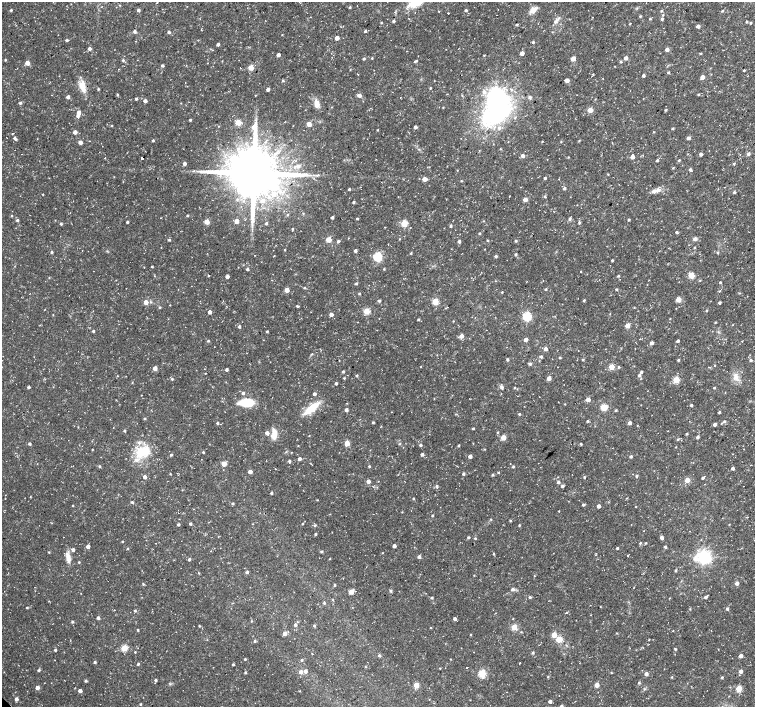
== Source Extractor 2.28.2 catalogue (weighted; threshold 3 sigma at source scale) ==
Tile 10 of 4 x 4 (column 2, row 3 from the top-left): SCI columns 1509-3013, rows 1565-2973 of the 6028 x 6017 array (HDU 1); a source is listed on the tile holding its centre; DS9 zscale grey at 2 x 2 block average (1 PNG px = mean of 2 x 2 image px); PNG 757 x 709 px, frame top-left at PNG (2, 2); no overlay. Shown black and unused: <1% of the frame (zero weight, under 3 of 4 exposures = <1% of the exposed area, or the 3 px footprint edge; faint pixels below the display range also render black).
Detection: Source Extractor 2.28.2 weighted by HDU 2 'WHT'; one run over the whole footprint, this tile lists its part. Background 0.0223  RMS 0.0028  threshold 0.0127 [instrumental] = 3 sigma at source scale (4.5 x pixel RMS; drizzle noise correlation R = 1.50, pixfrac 1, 0.0396/0.0396 arcsec/px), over >= 5 px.
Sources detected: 461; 1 inside a brighter object's white glare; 1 cosmic-ray / hot-pixel residue — not listed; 1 coinciding with a brighter row at this scale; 3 inside a brighter listed object's ellipse — not listed separately; the other 455 listed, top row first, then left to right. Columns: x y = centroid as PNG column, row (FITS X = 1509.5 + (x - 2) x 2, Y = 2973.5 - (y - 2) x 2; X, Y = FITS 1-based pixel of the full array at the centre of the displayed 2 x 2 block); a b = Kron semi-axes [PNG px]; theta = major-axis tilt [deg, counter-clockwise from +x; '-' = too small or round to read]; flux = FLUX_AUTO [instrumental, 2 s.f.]
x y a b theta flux
119 5 3 2 - 0.37
350 7 3 3 - 0.78
11 10 3 2 - 0.75
138 10 3 2 - 1.6
466 10 3 2 - 0.9
533 10 11 6 36 4.1
439 11 2 2 - 0.34
661 11 3 2 - 0.78
722 11 2 2 - 0.72
448 13 2 2 - 1.2
663 15 3 2 - 0.53
640 16 3 2 - 0.71
650 19 3 3 - 0.71
662 19 3 3 - 1.1
393 21 3 3 - 0.99
556 21 8 5 62 2.4
747 21 3 3 - 0.64
381 22 3 2 - 0.49
751 23 3 3 - 0.74
630 24 2 2 - 0.54
517 25 3 2 - 0.65
698 26 3 3 - 2.1
134 31 4 3 - 1.2
365 31 3 3 - 0.84
169 32 3 3 - 1.5
282 35 2 2 - 0.34
337 38 3 3 - 4.6
66 40 3 2 - 0.96
533 42 2 2 - 1.2
218 44 3 2 - 1.6
89 48 3 3 - 2.3
667 49 3 3 - 2.2
522 53 3 3 - 5.1
701 53 3 2 - 0.55
278 55 2 2 - 3.4
484 55 3 2 - 0.42
372 58 2 2 - 0.63
626 58 3 3 - 3.2
364 59 3 2 - 0.91
573 59 3 3 - 9.2
5 60 2 2 - 0.58
123 60 3 3 - 0.83
222 61 2 2 - 0.33
415 61 4 2 - 0.95
621 62 3 3 - 0.82
27 63 3 3 - 6.7
207 63 2 2 - 0.99
162 65 3 2 - 1.4
615 66 3 2 - 0.23
251 68 3 3 - 13
350 70 2 2 - 0.35
744 70 2 2 - 0.75
668 72 3 2 - 0.92
358 74 2 2 - 0.26
643 75 2 2 - 1.9
702 77 3 3 - 6.1
567 80 3 3 - 4.9
283 81 3 3 - 0.85
185 82 2 2 - 0.22
83 86 17 7 -83 7.6
430 88 2 2 - 0.66
98 89 2 2 - 0.81
268 89 3 2 - 2.1
512 90 4 3 - 0.98
484 92 5 4 - 2.5
117 94 3 2 - 0.59
698 94 3 2 - 0.71
255 95 2 2 - 0.34
359 95 4 4 - 2.8
496 96 5 5 - 300
68 97 3 3 - 2.5
530 97 4 3 - 1.4
136 99 3 2 - 0.98
595 99 3 2 - 0.32
145 101 3 3 - 2.6
20 103 3 3 - 1.2
181 103 3 2 - 0.28
317 104 11 7 -86 4.4
443 107 3 2 - 0.41
590 110 3 3 - 9.9
665 110 3 3 - 0.62
79 112 3 3 - 3.8
78 116 3 3 - 1.8
515 117 4 3 - 0.66
190 120 3 2 - 0.86
238 123 3 3 - 16
309 124 3 3 - 8.3
112 126 3 2 - 0.47
218 126 2 2 - 0.31
415 127 3 3 - 1.5
499 128 4 4 - 1.8
673 128 3 3 - 0.73
377 130 3 2 - 0.4
75 132 3 3 - 3.7
653 132 3 2 - 0.32
13 133 3 2 - 0.41
14 138 3 2 - 0.82
688 138 3 3 - 2.3
153 140 2 2 - 0.9
579 140 3 2 - 0.44
80 142 3 3 - 4.3
561 142 2 2 - 0.37
500 149 3 3 - 0.48
701 154 3 2 - 2.1
748 154 3 3 - 1.6
522 156 3 3 - 3
632 157 3 3 - 3.9
105 158 2 2 - 0.53
142 158 2 2 - 33
657 160 2 2 - 1.1
679 160 3 2 - 0.85
184 164 3 3 - 2.8
734 164 3 3 - 0.72
298 166 6 5 - 2
673 168 3 2 - 0.57
690 169 3 2 - 1.7
457 170 2 2 - 0.34
254 173 14 14 - 3800
608 174 2 2 - 0.42
545 178 3 2 - 1
424 179 3 3 - 5.1
461 181 3 2 - 0.47
520 187 2 2 - 0.3
564 188 3 3 - 1.2
349 189 3 2 - 0.84
657 190 11 5 23 3.5
734 192 3 3 - 0.98
273 194 6 5 - 3.7
545 197 3 3 - 0.82
525 199 3 3 - 4.9
263 200 6 4 49 2.7
353 202 2 2 - 1
303 213 3 2 - 0.5
287 214 3 3 - 0.59
187 215 3 2 - 0.74
11 216 3 2 - 0.57
332 217 2 2 - 1.3
357 219 2 2 - 0.87
570 219 4 3 - 1.2
17 220 3 3 - 1.2
55 220 2 2 - 0.27
629 220 2 2 - 0.83
236 221 3 3 - 6.9
483 221 3 2 - 0.49
127 222 2 2 - 0.94
207 222 3 3 - 9.8
579 222 4 3 - 0.92
266 223 4 2 - 0.78
404 223 3 3 - 20
61 224 2 2 - 1.2
451 226 3 2 - 1.3
410 228 2 2 - 0.35
292 229 3 2 - 0.6
676 232 3 2 - 1.2
479 233 2 2 - 0.78
399 239 2 2 - 0.37
695 239 5 4 - 1.7
169 240 3 3 - 0.9
328 240 3 3 - 11
487 240 3 2 - 0.61
338 241 3 3 - 1.2
459 241 3 3 - 1.6
515 241 3 3 - 0.74
694 247 3 2 - 0.6
484 249 2 2 - 0.28
284 250 2 2 - 0.49
355 251 3 3 - 1.5
51 252 3 3 - 0.9
717 252 3 3 - 0.69
411 253 3 2 - 0.68
515 254 3 2 - 1.1
274 256 3 2 - 0.36
496 256 3 2 - 1.4
377 257 3 3 - 57
612 260 2 2 - 0.77
152 267 2 2 - 0.74
247 269 3 2 - 1.2
384 269 3 2 - 0.58
580 271 2 2 - 0.31
691 275 3 3 - 17
227 276 3 2 - 2.7
618 276 3 3 - 0.75
49 277 3 2 - 0.38
116 280 3 2 - 0.26
700 280 3 3 - 0.52
720 282 3 2 - 0.73
356 283 3 2 - 0.9
305 288 3 2 - 0.73
546 289 3 2 - 0.81
616 289 2 2 - 0.84
287 290 3 3 - 7.7
720 291 3 2 - 0.48
502 292 2 2 - 0.57
739 293 3 2 - 0.4
359 294 3 2 - 0.75
584 300 3 3 - 0.86
678 300 3 3 - 12
379 301 3 3 - 1.1
146 302 3 3 - 6.4
435 302 3 3 - 19
719 303 2 2 - 1.3
170 305 2 2 - 0.32
297 306 4 2 - 0.7
160 307 3 3 - 0.63
446 308 3 2 - 0.49
706 310 3 2 - 0.54
366 311 3 3 - 21
209 312 3 2 - 3.6
331 314 3 3 - 3.5
527 316 3 3 - 60
418 319 2 2 - 0.82
670 319 2 2 - 0.32
453 321 3 2 - 0.43
627 326 3 3 - 6.4
239 327 3 3 - 1.2
93 331 3 2 - 1
267 331 2 2 - 0.86
461 336 3 3 - 4.7
526 340 3 3 - 3.3
208 341 3 3 - 0.75
678 341 2 2 - 1.3
652 343 3 3 - 2.1
545 349 3 3 - 2.6
578 351 2 2 - 0.43
311 354 3 2 - 0.51
541 357 3 3 - 1.2
560 357 2 2 - 0.8
507 359 3 3 - 0.94
583 360 3 2 - 0.72
678 360 3 2 - 0.78
751 360 3 3 - 1.2
530 364 3 3 - 1.3
715 365 2 2 - 0.32
611 367 3 3 - 14
618 367 3 2 - 0.8
155 368 3 3 - 5.9
226 370 2 2 - 1.6
343 371 3 2 - 0.97
641 372 2 2 - 1.1
357 375 3 2 - 0.87
639 375 3 3 - 1.4
117 376 2 2 - 0.27
736 376 10 6 -86 4.5
344 378 3 2 - 0.55
549 378 3 3 - 4.6
172 379 3 3 - 0.71
676 380 3 3 - 22
132 383 3 2 - 0.38
336 383 2 2 - 1.3
501 386 10 3 -61 1.3
28 387 2 2 - 1.2
514 388 3 2 - 0.57
714 388 2 2 - 0.78
725 392 2 2 - 0.32
243 393 3 3 - 1.3
314 394 2 2 - 2.1
141 395 2 2 - 0.33
588 400 3 3 - 6
246 402 16 8 1 16
347 403 2 2 - 0.33
565 404 2 2 - 0.36
691 405 2 2 - 1.2
604 407 3 3 - 24
311 408 21 7 40 14
346 410 3 3 - 1.8
615 410 3 3 - 0.78
719 412 3 3 - 0.86
519 414 2 2 - 0.8
145 419 2 2 - 0.9
587 421 3 3 - 0.78
724 421 3 3 - 0.75
373 422 3 2 - 0.86
217 423 3 2 - 0.88
630 423 3 3 - 2.9
721 423 3 2 - 0.51
715 424 3 3 - 1.9
78 427 3 2 - 0.31
473 428 3 2 - 0.67
124 431 3 2 - 0.92
497 432 3 3 - 0.61
267 433 3 3 - 3.2
274 434 12 5 87 7.4
687 434 3 2 - 0.78
309 436 3 2 - 0.34
697 437 3 2 - 1.6
503 438 3 3 - 9.7
678 439 3 3 - 0.84
347 443 3 3 - 11
29 444 3 3 - 1.2
399 444 3 3 - 0.49
581 444 3 2 - 0.88
420 445 3 3 - 1.1
458 445 3 2 - 0.64
298 446 2 2 - 0.37
676 447 2 2 - 0.35
92 449 3 2 - 0.45
484 449 3 2 - 0.43
142 452 21 14 11 17
203 452 3 2 - 0.63
422 454 3 2 - 1.9
171 455 3 3 - 0.87
470 456 3 2 - 3.6
631 456 3 2 - 1.2
299 459 3 3 - 2.2
289 461 3 3 - 0.95
224 464 3 3 - 11
99 466 3 3 - 0.91
369 466 3 2 - 0.72
513 467 3 2 - 0.83
732 468 3 2 - 1.9
250 472 3 3 - 4.3
498 473 3 2 - 0.42
170 474 3 2 - 0.44
463 474 3 2 - 1.4
493 475 3 3 - 0.91
636 476 3 3 - 0.85
145 477 4 3 - 2
584 477 3 2 - 0.85
703 478 3 2 - 1.4
687 480 3 3 - 9.2
368 481 3 3 - 3.7
378 481 2 2 - 0.26
558 482 3 3 - 1.5
704 484 2 2 - 0.45
437 486 3 3 - 1
562 486 3 3 - 1.4
182 490 2 2 - 0.33
271 493 2 2 - 1.2
30 496 2 2 - 0.31
413 498 2 2 - 0.76
317 500 3 2 - 0.37
132 502 3 3 - 0.98
233 503 3 3 - 0.88
583 505 3 3 - 0.99
73 506 2 2 - 0.46
598 506 3 2 - 2.9
636 507 2 2 - 0.32
559 511 2 2 - 0.41
402 512 3 2 - 0.36
432 515 2 2 - 0.83
491 519 3 3 - 0.54
510 520 3 2 - 0.72
178 524 2 2 - 1.2
190 524 2 2 - 1.3
253 524 2 2 - 0.26
302 524 2 2 - 0.59
315 525 4 3 - 0.69
519 525 2 2 - 0.75
315 534 2 2 - 1
218 537 3 2 - 0.31
468 537 3 2 - 0.87
662 537 3 3 - 2
475 538 3 2 - 0.7
122 541 2 2 - 0.6
640 543 3 2 - 0.66
646 543 3 2 - 0.57
88 546 3 3 - 3.2
394 546 2 2 - 3.2
665 547 3 2 - 1.1
128 548 3 2 - 0.53
617 548 2 2 - 0.92
73 550 3 3 - 2.2
49 552 2 2 - 0.56
322 552 3 2 - 0.9
382 553 2 2 - 0.38
494 554 3 2 - 0.71
627 555 2 2 - 2
703 556 5 4 - 240
68 557 14 5 -77 5
419 557 3 3 - 1.8
189 559 3 2 - 1.4
79 562 2 2 - 0.67
675 571 3 2 - 0.99
247 572 3 3 - 1.3
199 573 2 2 - 0.39
474 575 2 2 - 0.32
737 583 3 3 - 3.1
143 584 4 2 - 0.52
334 585 3 2 - 0.81
512 589 4 3 - 1.3
391 591 3 3 - 1.1
351 592 3 3 - 9.2
530 597 3 3 - 0.94
705 597 3 3 - 1.6
432 598 3 3 - 0.91
332 600 3 2 - 0.47
324 603 3 3 - 0.94
27 608 2 2 - 0.71
690 609 3 2 - 0.45
727 609 3 3 - 1.1
135 611 2 2 - 1
566 612 2 2 - 1.4
98 618 2 2 - 2.1
455 619 3 3 - 2
513 619 2 2 - 0.34
251 621 2 2 - 0.49
72 622 3 3 - 0.88
297 622 3 2 - 0.48
295 625 3 3 - 1.4
199 626 2 2 - 0.68
314 626 3 3 - 0.84
430 627 2 2 - 0.34
514 627 3 3 - 17
138 630 2 2 - 0.78
673 630 3 2 - 0.41
521 632 3 2 - 0.36
285 633 3 3 - 4.1
616 633 3 2 - 0.41
470 634 2 2 - 0.44
554 635 3 3 - 12
559 639 3 3 - 17
649 640 3 2 - 0.39
255 641 3 3 - 0.92
124 648 3 3 - 23
675 649 3 2 - 0.75
55 650 3 2 - 1.1
135 652 2 2 - 0.55
533 653 3 3 - 0.77
379 655 3 3 - 1
741 656 3 2 - 3.7
245 659 2 2 - 0.76
450 659 2 2 - 0.34
302 660 3 2 - 0.99
95 662 3 2 - 0.95
520 663 2 2 - 0.47
138 664 3 2 - 1
233 664 2 2 - 0.91
365 667 3 2 - 0.4
466 667 2 2 - 0.73
440 668 3 2 - 0.41
39 670 3 2 - 1.2
305 671 3 3 - 2.5
741 671 3 3 - 3
245 672 3 3 - 0.82
300 672 3 3 - 2.8
611 673 2 2 - 0.47
482 674 3 3 - 34
646 674 3 3 - 3.1
548 677 3 3 - 0.59
672 677 3 2 - 0.5
722 677 3 2 - 0.74
155 680 3 3 - 1.1
85 681 3 3 - 0.77
639 683 3 2 - 0.88
416 685 3 3 - 12
597 685 3 3 - 8.1
37 688 3 3 - 4.4
739 689 3 3 - 18
80 691 3 2 - 3.6
300 691 2 2 - 0.32
507 692 2 2 - 0.27
16 699 3 2 - 2.8
550 701 2 2 - 2.5
140 704 2 2 - 0.76
561 706 2 2 - 1.7
Isophote crosses this tile's border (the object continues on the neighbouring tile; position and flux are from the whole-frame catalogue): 1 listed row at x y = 561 706
Diffuse or blended objects may show on this block-average render without a row.